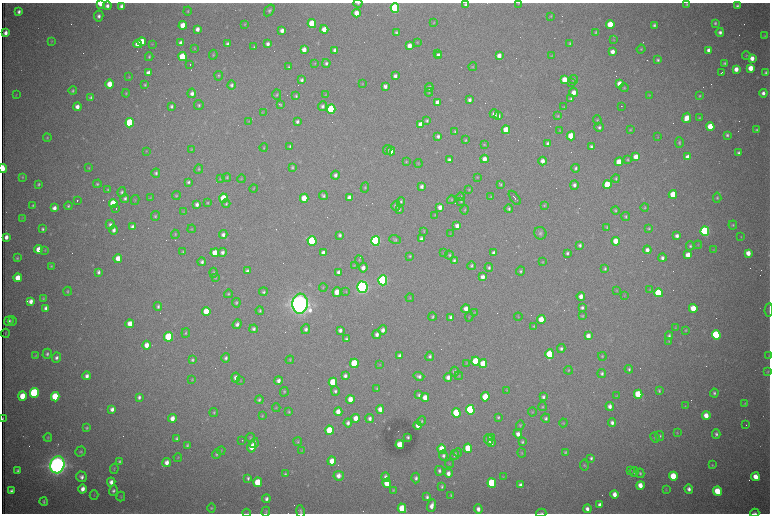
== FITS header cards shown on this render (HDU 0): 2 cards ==
NAXIS1  =                 1536 /fastest changing axis
NAXIS2  =                 1023 /next to fastest changing axis

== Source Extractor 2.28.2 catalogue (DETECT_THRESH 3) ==
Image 1536 x 1023 px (HDU 0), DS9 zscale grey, zoomed out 1/2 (1 PNG px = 2 x 2 image px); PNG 772 x 516 px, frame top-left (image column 1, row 1022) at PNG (2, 3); each listed source drawn as its Kron ellipse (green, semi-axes under 4 px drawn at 4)
Background 2840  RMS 33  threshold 98.3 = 3 sigma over >= 5 px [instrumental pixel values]
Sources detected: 642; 103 cannot appear on this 1/2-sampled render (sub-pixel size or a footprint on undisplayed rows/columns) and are neither listed nor drawn; of the other 539, the 500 brightest by FLUX_AUTO listed and drawn (39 fainter detections omitted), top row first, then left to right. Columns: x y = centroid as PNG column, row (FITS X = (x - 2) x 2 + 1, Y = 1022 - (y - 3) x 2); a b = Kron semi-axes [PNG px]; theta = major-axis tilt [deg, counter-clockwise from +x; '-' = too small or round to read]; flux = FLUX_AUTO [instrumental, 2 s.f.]
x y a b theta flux
100 3 4 3 - 2.0e+05
358 3 4 3 - 7.3e+03
518 3 4 3 - 4.5e+03
687 4 4 4 - 8.9e+03
465 5 4 4 - 1.5e+04
107 6 4 4 - 2.7e+04
121 6 4 3 - 2.6e+04
737 6 4 3 - 1.5e+04
395 8 4 4 - 1.1e+06
269 10 6 4 53 1.7e+04
188 11 4 3 - 7.2e+03
19 12 3 3 - 2.2e+04
357 13 4 4 - 8.4e+04
99 16 5 4 - 2.5e+04
551 16 4 3 - 5.9e+03
434 23 3 2 - 4.6e+03
715 23 3 3 - 1.1e+04
245 24 3 3 - 6.5e+03
312 24 4 4 - 2.8e+05
610 24 4 4 - 2.1e+05
183 25 4 4 - 1.1e+05
654 25 3 3 - 1.4e+04
197 29 4 3 - 3.4e+04
324 29 4 3 - 6.8e+04
282 30 4 4 - 3.6e+04
396 32 3 3 - 1.0e+04
596 32 4 3 - 9.6e+03
720 32 4 4 - 2.5e+04
5 33 4 3 - 3.8e+04
765 36 4 4 - 7.0e+03
614 40 4 4 - 6.6e+03
51 41 4 3 - 5.6e+03
142 41 4 4 - 1.3e+05
417 42 4 3 - 4.7e+03
181 43 4 3 - 4.0e+04
570 43 3 3 - 9.0e+03
138 44 4 4 - 7.5e+04
152 44 3 3 - 4.7e+03
228 44 4 3 - 1.9e+04
268 44 3 3 - 2.3e+04
409 46 4 3 - 5.4e+04
254 47 3 3 - 7.4e+03
195 48 4 3 - 4.0e+03
641 49 4 4 - 8.9e+03
304 50 4 3 - 5.0e+04
335 50 4 3 - 2.7e+04
709 50 4 4 - 3.8e+04
612 52 4 3 - 4.8e+04
438 54 2 2 - 1.4e+04
213 55 5 3 - 8.1e+03
439 56 4 3 - 4.6e+04
499 56 4 3 - 4.3e+04
551 56 4 3 - 4.4e+03
746 56 4 4 - 7.1e+03
149 57 4 3 - 9.7e+03
182 57 4 4 - 3.1e+05
752 58 4 4 - 5.8e+04
658 60 3 3 - 1.2e+04
315 63 3 3 - 4.9e+03
326 63 4 4 - 1.6e+04
725 63 4 4 - 1.2e+04
190 65 2 1 - 2.0e+05
289 67 3 3 - 9.5e+03
473 67 4 3 - 6.0e+03
751 68 4 4 - 9.5e+04
736 69 4 4 - 5.9e+04
148 73 4 3 - 4.1e+04
721 73 3 1 - 6.8e+03
765 73 3 3 - 1.3e+04
219 76 5 4 - 9.2e+03
395 76 4 3 - 2.6e+04
129 77 3 3 - 4.0e+03
302 80 4 3 - 1.7e+04
564 80 4 4 - 1.1e+05
574 80 4 3 - 6.4e+03
572 83 2 1 - 5.2e+03
109 84 4 4 - 1.1e+05
362 84 4 2 - 4.4e+03
619 84 4 4 - 6.7e+04
145 85 3 3 - 8.6e+03
232 85 4 4 - 1.8e+04
385 86 4 3 - 2.5e+04
429 88 4 4 - 1.9e+04
624 88 4 4 - 7.4e+03
73 91 4 4 - 1.1e+04
429 92 4 3 - 5.1e+03
574 92 4 4 - 5.7e+04
126 93 4 3 - 6.6e+03
192 93 5 4 - 2.8e+04
763 93 4 4 - 3.0e+04
16 95 4 3 - 4.0e+03
277 95 5 4 - 1.0e+04
325 95 4 3 - 4.5e+03
649 95 4 3 - 5.2e+03
296 96 4 3 - 1.0e+04
699 96 3 3 - 7.5e+03
91 97 3 3 - 1.2e+04
571 99 4 3 - 1.3e+04
469 100 4 3 - 2.3e+04
438 102 4 3 - 4.9e+04
199 105 5 4 - 1.4e+04
280 105 3 3 - 8.0e+03
171 106 4 3 - 1.5e+04
322 106 5 4 - 2.2e+04
621 106 2 1 - 4.5e+03
77 107 4 4 - 4.3e+04
563 107 3 3 - 6.7e+03
331 109 4 4 - 6.0e+05
263 112 4 3 - 4.8e+03
494 114 5 4 - 3.4e+04
498 116 4 3 - 3.0e+04
558 116 4 3 - 7.3e+03
687 118 5 4 - 9.4e+04
699 118 4 3 - 6.3e+03
597 120 4 4 - 7.5e+03
249 121 4 3 - 4.4e+03
427 121 4 4 - 1.2e+04
297 122 4 3 - 1.8e+04
130 123 4 4 - 6.1e+05
421 124 4 4 - 6.4e+04
710 126 4 4 - 1.6e+05
599 127 4 4 - 1.6e+04
506 130 4 4 - 1.4e+05
630 130 4 3 - 7.4e+03
756 130 3 3 - 9.0e+03
455 131 4 3 - 8.9e+03
560 131 4 3 - 5.1e+03
727 135 4 3 - 1.4e+04
438 136 4 3 - 1.9e+04
571 136 4 4 - 2.3e+05
658 137 4 2 - 4.0e+03
47 138 4 3 - 7.6e+03
465 140 3 3 - 7.8e+03
679 142 5 3 - 1.1e+04
548 143 4 3 - 2.2e+04
484 144 4 4 - 6.4e+03
290 146 3 3 - 1.1e+04
591 146 3 3 - 1.5e+04
264 147 4 3 - 6.3e+03
191 149 4 3 - 4.8e+03
387 150 5 4 - 1.4e+04
146 151 3 3 - 4.3e+03
391 151 4 4 - 6.1e+04
739 153 3 3 - 1.7e+04
636 157 4 4 - 1.0e+05
688 157 4 3 - 5.3e+04
484 159 4 4 - 5.4e+04
628 159 4 3 - 8.3e+03
449 160 4 3 - 1.9e+04
406 161 4 4 - 7.0e+03
542 161 4 4 - 4.0e+04
619 162 4 4 - 1.4e+05
418 163 4 3 - 5.0e+03
292 167 4 3 - 9.9e+03
3 168 4 2 - 3.0e+05
89 168 4 3 - 6.5e+03
575 168 4 3 - 1.4e+04
199 169 4 3 - 7.8e+03
156 173 4 4 - 1.4e+04
335 175 4 4 - 2.2e+04
22 177 4 3 - 8.2e+03
227 177 4 3 - 8.2e+03
477 177 4 3 - 4.7e+03
220 178 4 3 - 4.7e+03
616 178 4 4 - 1.1e+04
241 179 4 4 - 7.5e+03
188 182 4 3 - 1.4e+04
39 184 4 3 - 1.0e+04
97 184 4 3 - 1.1e+04
500 184 4 3 - 8.6e+03
574 185 4 4 - 2.4e+04
607 185 4 4 - 3.1e+05
422 186 4 3 - 2.3e+04
365 187 5 4 - 9.1e+03
254 188 4 2 - 4.6e+03
108 189 3 3 - 8.1e+03
469 190 3 3 - 6.1e+03
122 192 5 4 - 1.3e+04
673 194 4 4 - 1.9e+05
176 195 4 4 - 8.5e+03
323 196 4 4 - 1.6e+04
461 197 4 4 - 8.5e+03
491 197 4 4 - 6.4e+03
125 198 4 4 - 1.6e+04
150 198 4 3 - 4.5e+03
224 198 4 4 - 2.5e+05
304 198 4 4 - 1.3e+05
349 198 4 3 - 4.6e+04
515 198 8 2 -54 1.2e+04
717 198 5 4 - 1.0e+04
135 200 5 3 - 5.7e+03
451 200 4 4 - 8.4e+03
77 201 2 1 - 5.0e+03
401 201 4 3 - 1.0e+04
461 201 4 4 - 7.7e+03
113 203 4 4 - 2.5e+05
207 203 3 3 - 7.0e+03
197 204 4 3 - 2.6e+04
226 204 4 4 - 1.0e+04
33 205 3 3 - 8.2e+03
544 205 4 3 - 6.7e+03
68 206 4 3 - 1.3e+04
396 206 5 4 - 2.4e+04
440 207 4 3 - 3.9e+04
645 207 4 3 - 7.6e+03
54 208 4 3 - 3.7e+04
116 208 2 1 - 6.7e+03
399 209 4 3 - 1.0e+04
509 209 4 4 - 1.4e+04
465 210 5 3 - 9.0e+03
615 210 4 3 - 9.5e+03
183 211 4 4 - 5.2e+03
435 215 3 3 - 5.1e+03
155 216 5 4 - 1.0e+04
626 216 4 4 - 1.0e+04
22 218 3 3 - 4.1e+03
110 225 5 4 - 2.0e+04
733 225 4 4 - 1.0e+04
457 226 4 3 - 4.0e+04
133 227 4 3 - 3.1e+04
607 227 3 3 - 8.5e+03
649 228 3 3 - 8.2e+03
43 229 3 3 - 1.3e+04
192 229 4 3 - 5.0e+03
114 230 5 4 - 2.4e+04
424 231 4 3 - 5.9e+03
705 231 4 4 - 1.4e+06
450 233 3 2 - 4.4e+03
540 233 6 6 - 1.9e+04
175 234 4 4 - 6.8e+03
223 235 4 4 - 2.4e+04
340 235 4 3 - 1.6e+04
677 236 4 3 - 2.6e+04
6 237 4 3 - 3.8e+04
741 237 3 3 - 3.9e+03
421 239 4 3 - 2.3e+04
395 240 6 4 -18 1.1e+04
312 241 5 4 - 8.0e+05
376 241 5 4 - 1.7e+06
616 241 4 4 - 1.1e+05
580 245 4 4 - 1.6e+04
698 245 4 3 - 4.9e+03
690 246 4 4 - 1.2e+04
38 249 4 4 - 8.5e+04
45 250 4 4 - 5.7e+03
647 250 4 4 - 3.6e+04
713 250 3 3 - 4.3e+03
183 252 4 3 - 7.6e+03
222 252 4 4 - 2.4e+04
215 253 4 4 - 1.2e+05
323 253 4 3 - 3.2e+04
444 253 4 4 - 7.9e+03
494 253 4 3 - 3.0e+04
567 253 4 3 - 1.5e+04
748 253 4 4 - 6.3e+04
449 255 4 4 - 1.0e+04
688 255 4 4 - 9.2e+04
410 256 3 3 - 7.5e+03
17 258 3 3 - 8.3e+03
118 258 4 4 - 8.2e+04
662 258 4 4 - 2.3e+04
359 260 5 3 - 7.1e+03
454 260 4 4 - 1.5e+04
202 262 4 3 - 1.8e+04
542 262 3 2 - 4.8e+03
354 265 4 3 - 4.0e+03
51 266 4 3 - 7.9e+03
471 266 4 3 - 1.1e+04
363 268 4 4 - 3.8e+04
489 268 4 3 - 1.4e+04
605 269 4 3 - 1.2e+04
247 271 4 3 - 1.8e+04
521 271 4 4 - 1.2e+04
98 272 4 3 - 1.9e+04
339 272 4 3 - 4.6e+04
214 273 5 4 - 1.1e+04
483 277 4 3 - 4.3e+04
18 278 4 4 - 1.3e+05
215 278 4 3 - 5.9e+03
383 280 5 4 - 1.8e+06
323 287 4 3 - 6.1e+03
362 287 6 5 - 3.5e+06
617 290 4 3 - 5.1e+03
650 290 4 3 - 5.4e+03
67 291 4 3 - 8.8e+03
263 292 4 4 - 1.2e+04
337 292 5 4 - 8.0e+04
346 292 4 3 - 4.5e+03
659 293 4 4 - 4.2e+05
228 294 4 3 - 9.1e+03
625 295 4 3 - 4.0e+03
581 296 4 3 - 4.3e+04
43 298 3 3 - 6.1e+03
410 298 4 3 - 6.1e+03
31 301 4 3 - 4.1e+04
236 303 5 4 - 1.0e+04
300 304 10 7 85 9.7e+06
158 306 4 4 - 1.6e+04
46 308 4 3 - 2.5e+04
582 308 4 3 - 1.6e+04
693 308 4 4 - 1.6e+05
466 309 4 4 - 4.3e+04
769 310 7 2 86 6.2e+03
206 311 4 4 - 1.4e+05
260 311 4 3 - 1.0e+04
474 313 4 3 - 5.3e+03
582 316 3 3 - 7.5e+03
432 317 4 3 - 1.0e+04
451 317 4 3 - 2.1e+04
469 317 5 2 - 4.9e+03
518 317 4 3 - 5.3e+03
541 320 4 4 - 1.3e+05
9 321 5 4 - 2.3e+04
12 321 4 2 - 7.5e+03
130 324 4 4 - 7.8e+04
237 324 5 4 - 2.5e+04
534 326 4 3 - 7.0e+03
675 328 4 3 - 5.2e+03
254 329 4 4 - 1.8e+04
306 329 5 4 - 2.1e+04
340 330 4 3 - 2.5e+04
383 330 4 4 - 3.2e+04
686 330 4 4 - 5.9e+03
5 333 4 2 - 4.7e+03
186 333 5 3 - 8.2e+03
377 334 4 4 - 2.7e+04
716 335 4 4 - 1.0e+06
588 336 4 4 - 5.0e+04
669 336 4 4 - 1.5e+04
169 337 5 4 - 5.8e+05
346 339 3 3 - 1.3e+04
669 341 4 3 - 5.4e+03
146 345 4 4 - 5.4e+04
561 348 4 4 - 1.8e+04
47 354 5 4 - 1.7e+04
550 354 5 4 - 3.8e+05
35 356 4 3 - 6.0e+03
399 356 4 3 - 2.1e+04
430 356 5 4 - 1.6e+04
602 356 4 3 - 7.2e+03
769 356 4 2 - 3.9e+03
56 358 5 4 - 2.3e+04
226 358 5 4 - 1.8e+04
192 360 4 3 - 1.2e+04
290 360 4 3 - 6.0e+03
475 361 4 4 - 2.8e+05
354 363 4 4 - 3.4e+05
466 363 4 3 - 4.9e+03
380 364 4 3 - 5.2e+03
483 364 4 4 - 1.7e+05
629 369 4 3 - 1.2e+04
568 370 4 3 - 8.0e+03
455 372 5 4 - 2.8e+04
768 372 4 3 - 6.2e+03
602 373 4 3 - 1.6e+04
87 376 4 4 - 3.0e+04
345 376 4 4 - 2.1e+04
419 376 5 4 - 2.4e+04
459 376 4 3 - 6.0e+03
448 377 4 4 - 3.8e+04
236 378 5 4 - 4.1e+04
192 380 4 3 - 6.7e+03
240 381 4 3 - 5.6e+03
278 381 4 4 - 2.8e+04
333 382 4 4 - 3.2e+05
377 388 3 3 - 8.2e+03
507 390 3 3 - 4.9e+03
335 391 4 4 - 1.6e+04
659 391 4 3 - 1.1e+04
284 392 5 4 - 9.2e+03
34 393 5 4 - 1.0e+06
714 393 4 3 - 1.4e+04
638 394 4 4 - 3.0e+05
419 395 4 3 - 1.4e+04
22 396 4 4 - 1.3e+05
617 396 4 3 - 4.9e+03
55 397 5 4 - 3.6e+05
139 397 4 3 - 2.0e+04
425 397 4 3 - 6.4e+04
485 397 4 4 - 1.9e+05
543 397 4 3 - 1.7e+04
350 399 4 4 - 8.1e+04
259 400 4 3 - 1.2e+04
745 403 4 3 - 5.1e+03
610 406 4 4 - 3.5e+04
685 406 3 3 - 4.7e+03
542 407 4 3 - 8.4e+03
276 408 4 3 - 4.6e+03
112 409 4 3 - 3.2e+04
380 409 4 4 - 4.9e+04
470 410 5 4 - 8.2e+05
214 412 4 3 - 8.6e+03
289 412 4 3 - 7.7e+03
338 412 4 4 - 6.8e+04
532 412 4 3 - 6.1e+03
456 413 5 4 - 4.7e+05
262 416 4 3 - 6.7e+03
706 416 4 4 - 8.7e+04
498 417 4 3 - 1.0e+04
172 418 4 4 - 5.5e+04
356 418 4 3 - 7.2e+04
370 418 4 4 - 2.7e+04
546 418 5 4 - 1.6e+04
3 419 3 1 - 7.8e+03
421 421 5 4 - 1.1e+04
348 423 4 3 - 2.2e+04
563 423 4 3 - 5.3e+03
612 423 4 4 - 2.5e+04
418 425 4 3 - 4.7e+04
520 425 5 4 - 8.0e+03
746 425 2 1 - 5.5e+03
87 428 3 3 - 1.1e+04
329 430 4 4 - 2.8e+05
677 433 4 3 - 5.3e+03
518 434 4 4 - 4.0e+04
716 434 4 4 - 1.7e+04
660 436 5 4 - 1.2e+04
48 437 4 3 - 8.0e+03
408 437 3 3 - 1.2e+04
491 437 2 1 - 1.4e+05
655 437 5 4 - 1.2e+04
177 438 4 3 - 1.3e+04
250 438 4 3 - 6.5e+03
489 439 5 4 - 4.9e+04
242 440 2 2 - 1.1e+04
298 442 4 3 - 7.5e+03
522 442 4 3 - 1.1e+04
254 443 5 4 - 2.4e+04
491 443 4 3 - 3.5e+04
187 445 3 3 - 1.1e+04
400 445 4 4 - 1.7e+05
252 447 5 4 - 1.2e+05
468 448 4 4 - 2.6e+05
442 449 4 4 - 2.0e+05
221 451 4 2 - 4.6e+03
302 451 4 3 - 4.5e+03
81 452 5 5 - 1.3e+04
565 452 3 3 - 9.2e+03
458 453 4 4 - 8.4e+03
522 453 4 3 - 6.0e+03
216 454 5 4 - 1.1e+04
443 455 5 4 - 1.8e+04
455 455 5 4 - 1.8e+04
178 457 4 3 - 5.7e+03
591 458 4 3 - 1.5e+04
120 461 4 3 - 1.2e+04
332 461 4 4 - 8.8e+04
167 463 4 4 - 4.6e+04
450 464 4 2 - 4.8e+03
57 465 9 7 76 7.9e+06
584 465 5 4 - 1.0e+04
712 465 4 3 - 7.1e+03
114 469 5 3 - 7.3e+03
630 470 4 4 - 6.7e+03
17 471 4 3 - 1.6e+04
439 471 5 3 - 1.6e+04
634 472 5 4 - 1.2e+04
448 473 4 4 - 3.9e+04
640 473 4 4 - 1.0e+04
285 474 4 3 - 1.1e+04
339 476 5 4 - 5.1e+04
673 476 4 4 - 2.8e+05
82 477 5 5 - 3.0e+04
386 477 4 4 - 3.0e+04
503 477 4 3 - 4.9e+03
755 477 4 4 - 9.0e+04
248 478 4 3 - 1.3e+04
416 478 5 4 - 2.2e+04
111 482 4 4 - 3.5e+04
258 482 5 4 - 2.2e+05
387 483 4 4 - 1.5e+05
492 483 5 4 - 5.7e+05
520 485 4 3 - 2.6e+04
640 485 4 3 - 7.9e+04
442 486 4 3 - 1.0e+04
83 489 4 3 - 4.8e+04
689 489 4 4 - 3.0e+04
393 490 4 3 - 6.3e+03
666 490 3 3 - 5.1e+03
11 491 4 3 - 2.2e+04
113 491 5 4 - 1.8e+04
717 491 4 4 - 2.2e+05
614 494 4 3 - 5.7e+04
94 495 5 2 - 4.2e+03
451 495 3 3 - 8.7e+03
121 496 5 3 - 6.7e+03
427 497 4 3 - 1.6e+04
266 499 4 3 - 2.2e+04
44 502 4 3 - 1.1e+04
600 505 4 3 - 3.1e+04
432 506 6 4 70 4.9e+04
211 508 4 3 - 6.7e+03
402 508 5 4 - 2.3e+05
478 509 5 4 - 3.4e+04
587 509 4 4 - 3.1e+04
300 511 6 3 -79 1.4e+04
266 512 5 3 - 7.1e+03
247 513 4 3 - 4.9e+03
541 513 5 3 - 9.2e+03
755 513 4 3 - 1.3e+04
At the frame edge (FLAGS 8, measured only in part): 12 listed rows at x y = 100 3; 358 3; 518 3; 269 10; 3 168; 769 310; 3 419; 300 511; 266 512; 247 513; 541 513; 755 513
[39 fainter detections neither listed nor drawn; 103 sub-pixel or undisplayed-footprint detections neither listed nor drawn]